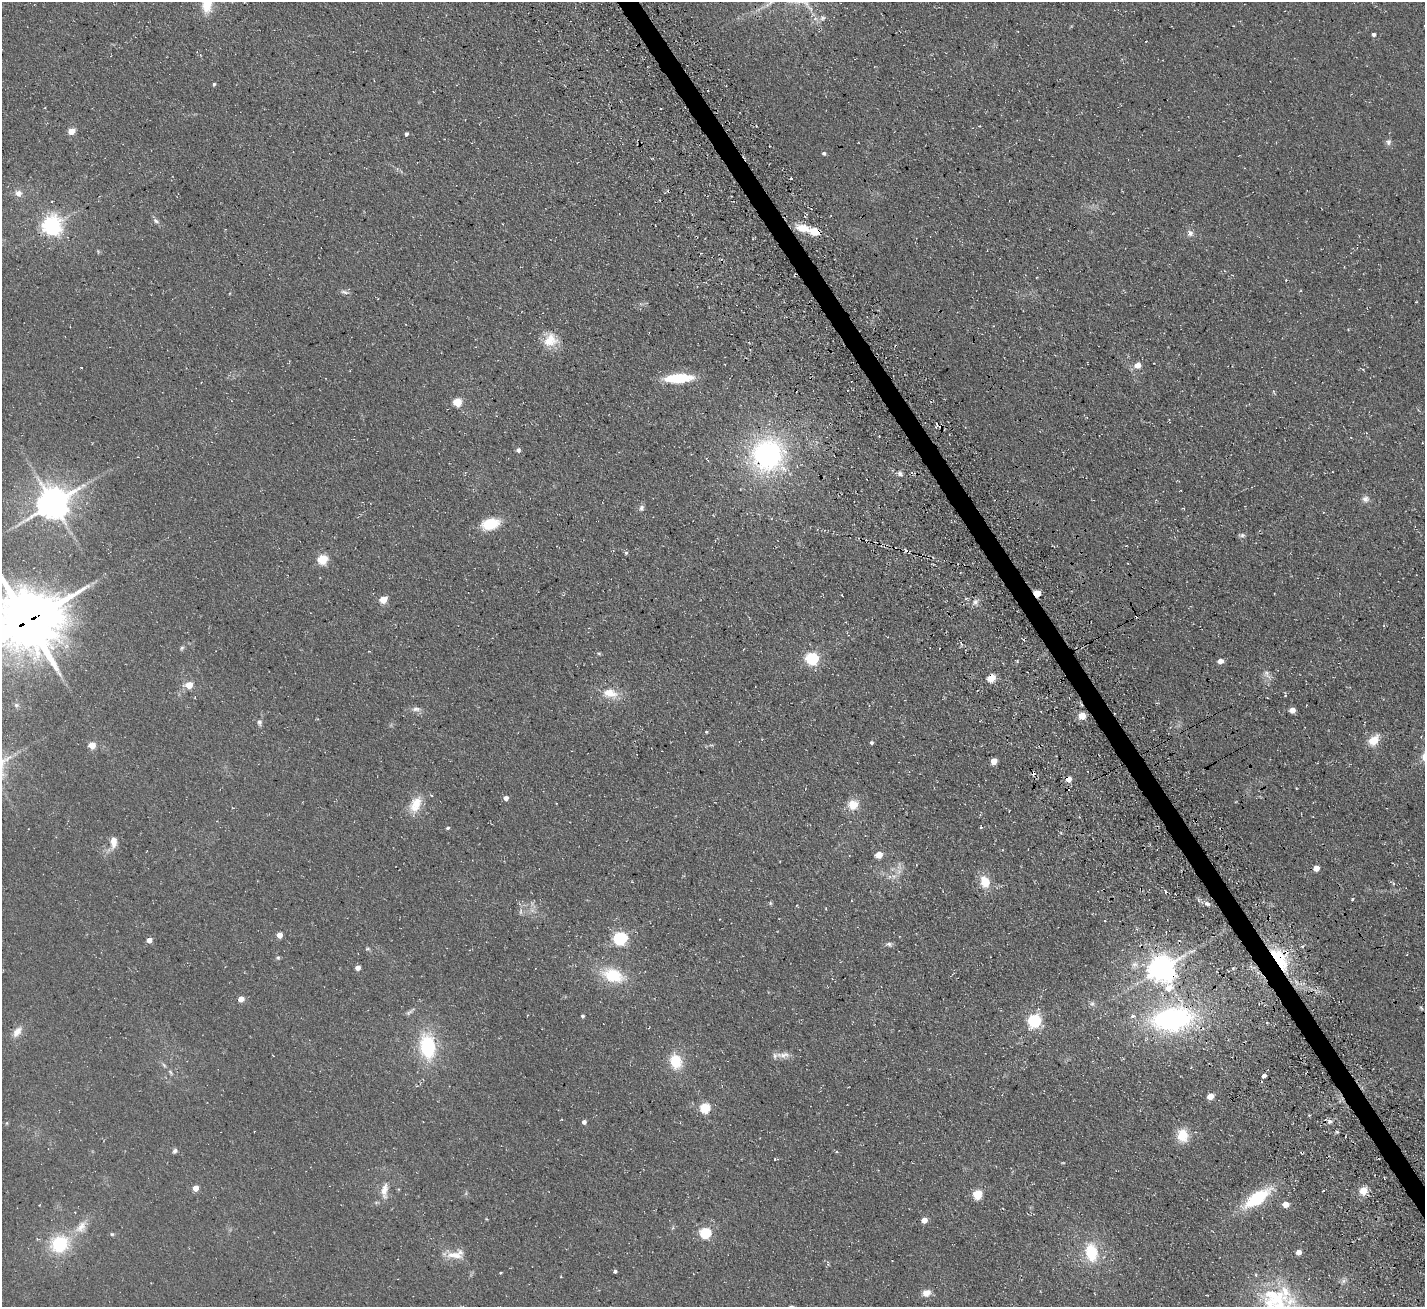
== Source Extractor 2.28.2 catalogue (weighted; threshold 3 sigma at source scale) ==
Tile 6 of 4 x 4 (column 2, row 2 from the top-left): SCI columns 1593-3015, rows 2943-4247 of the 6030 x 6023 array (HDU 1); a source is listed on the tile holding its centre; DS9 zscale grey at full resolution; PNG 1427 x 1309 px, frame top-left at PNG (2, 2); no overlay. Shown black and unused: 1% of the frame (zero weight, under 3 of 4 exposures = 11% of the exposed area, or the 3 px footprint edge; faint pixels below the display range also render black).
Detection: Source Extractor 2.28.2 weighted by HDU 2 'WHT'; one run over the whole footprint, this tile lists its part. Background 0.0594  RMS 0.009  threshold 0.0403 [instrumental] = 3 sigma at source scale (4.5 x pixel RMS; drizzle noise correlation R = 1.50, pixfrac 1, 0.05/0.05 arcsec/px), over >= 5 px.
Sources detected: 143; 2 too faint to see at this stretch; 7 cosmic-ray / hot-pixel residue — not listed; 4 inside a brighter listed object's ellipse — not listed separately; the other 130 listed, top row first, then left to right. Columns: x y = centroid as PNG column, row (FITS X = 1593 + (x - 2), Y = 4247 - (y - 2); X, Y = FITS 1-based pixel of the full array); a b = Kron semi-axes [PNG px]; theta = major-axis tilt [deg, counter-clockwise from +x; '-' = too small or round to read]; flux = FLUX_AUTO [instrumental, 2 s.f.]
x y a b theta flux
207 3 21 11 -90 23
822 18 8 7 - 3.2
1374 34 4 4 - 2.2
1146 41 3 2 - 0.5
214 84 4 3 - 1.3
661 109 2 2 - 0.78
71 131 5 4 - 17
406 134 4 4 - 2.2
1389 142 9 7 76 2.8
824 153 5 4 - 1.6
18 193 9 8 - 5.3
156 221 9 6 -37 2.8
52 225 7 7 - 480
803 228 15 8 -8 15
815 231 11 7 -12 16
1190 233 9 8 - 3.8
98 251 7 4 -75 0.94
344 292 12 5 -16 2.7
1416 302 3 2 - 0.52
550 340 19 17 42 17
1137 365 6 5 - 10
81 367 3 2 - 0.56
1363 369 5 3 - 0.87
679 378 28 9 3 38
457 402 5 5 - 38
936 425 8 4 83 1.5
518 450 4 4 - 3.5
768 455 33 32 - 180
900 474 6 6 - 2.5
1365 499 10 8 0 4.1
53 503 10 9 - 1900
641 508 8 6 76 2.7
490 524 17 10 14 29
1242 535 9 5 3 2
626 553 5 4 - 1.5
323 559 5 5 - 55
1037 593 5 4 - 25
383 600 5 4 - 22
975 602 10 7 49 3.8
28 622 23 20 17 6100
1024 640 4 3 - 1.3
182 648 7 5 29 1.6
599 653 6 4 -2 1.1
812 658 6 6 - 140
1220 661 5 4 - 6.4
1267 674 15 7 -56 5
991 678 5 5 - 30
189 685 5 4 - 20
610 693 19 11 -12 15
16 705 7 7 - 2.4
416 709 13 6 -6 4
1292 710 5 4 - 7.9
1082 716 5 5 - 20
259 722 8 7 - 2.6
706 732 3 3 - 0.99
1374 740 13 9 46 14
871 743 4 4 - 1.9
92 745 5 5 - 19
994 761 5 5 - 11
1068 779 5 5 - 9.1
506 798 5 4 - 4.2
415 804 23 14 63 17
853 805 12 12 - 12
447 828 4 4 - 1.5
114 842 14 7 88 8.3
879 855 5 5 - 15
1316 868 5 4 - 11
894 876 7 4 17 2.3
985 882 14 10 -73 16
1165 891 6 4 -60 1.5
1352 899 4 3 - 0.88
770 903 5 5 - 1.1
1207 904 8 6 -25 3
521 912 8 4 81 1.9
279 935 5 5 - 8.1
620 938 6 6 - 160
149 940 4 4 - 7.8
889 944 8 6 -7 2.5
1302 946 4 4 - 1.4
367 949 6 5 - 1.4
278 958 6 5 - 1.5
1279 959 30 15 -59 53
1134 964 11 8 15 5
358 968 4 4 - 6.5
1161 969 10 8 -70 1200
613 975 27 16 -19 34
241 999 4 4 - 12
1092 1004 8 6 -90 2.4
1421 1008 8 3 -45 1.1
410 1012 15 4 40 2.5
582 1016 4 4 - 1.6
1172 1019 42 24 9 170
1034 1020 6 6 - 150
17 1032 15 9 54 7.5
427 1046 24 14 -84 62
784 1055 15 8 12 6
675 1061 15 12 -74 25
164 1065 7 4 -46 1.6
170 1072 9 4 -60 1.7
1264 1076 4 4 - 3.7
1210 1096 5 4 - 19
705 1108 5 5 - 58
1309 1115 4 3 - 0.9
1330 1121 7 6 - 3.1
584 1122 4 4 - 3.3
7 1123 5 3 - 0.92
1337 1132 5 4 - 1.2
1182 1135 15 12 -83 17
175 1151 6 5 - 2.2
775 1159 4 3 - 0.75
195 1188 4 4 - 10
384 1191 22 9 85 9.9
1363 1191 10 9 - 9
977 1194 5 5 - 47
1257 1198 28 11 34 56
1286 1204 5 4 - 13
486 1219 4 3 - 0.72
924 1220 5 4 - 10
81 1227 20 12 60 12
705 1233 5 5 - 89
112 1234 6 5 - 1.4
59 1244 22 19 27 46
1091 1252 21 14 -82 35
1298 1252 4 4 - 7.2
456 1254 26 11 8 13
615 1271 4 3 - 1.6
500 1273 3 3 - 0.74
1343 1281 8 5 37 2.5
926 1293 9 7 16 7.4
1280 1306 50 37 -53 100
Overlapping masked pixels (flux is a lower limit): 9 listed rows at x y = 815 231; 768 455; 1037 593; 28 622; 991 678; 1068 779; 1279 959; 1161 969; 1172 1019
Isophote crosses this tile's border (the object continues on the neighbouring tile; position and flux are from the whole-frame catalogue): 3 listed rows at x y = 207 3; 28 622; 1280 1306